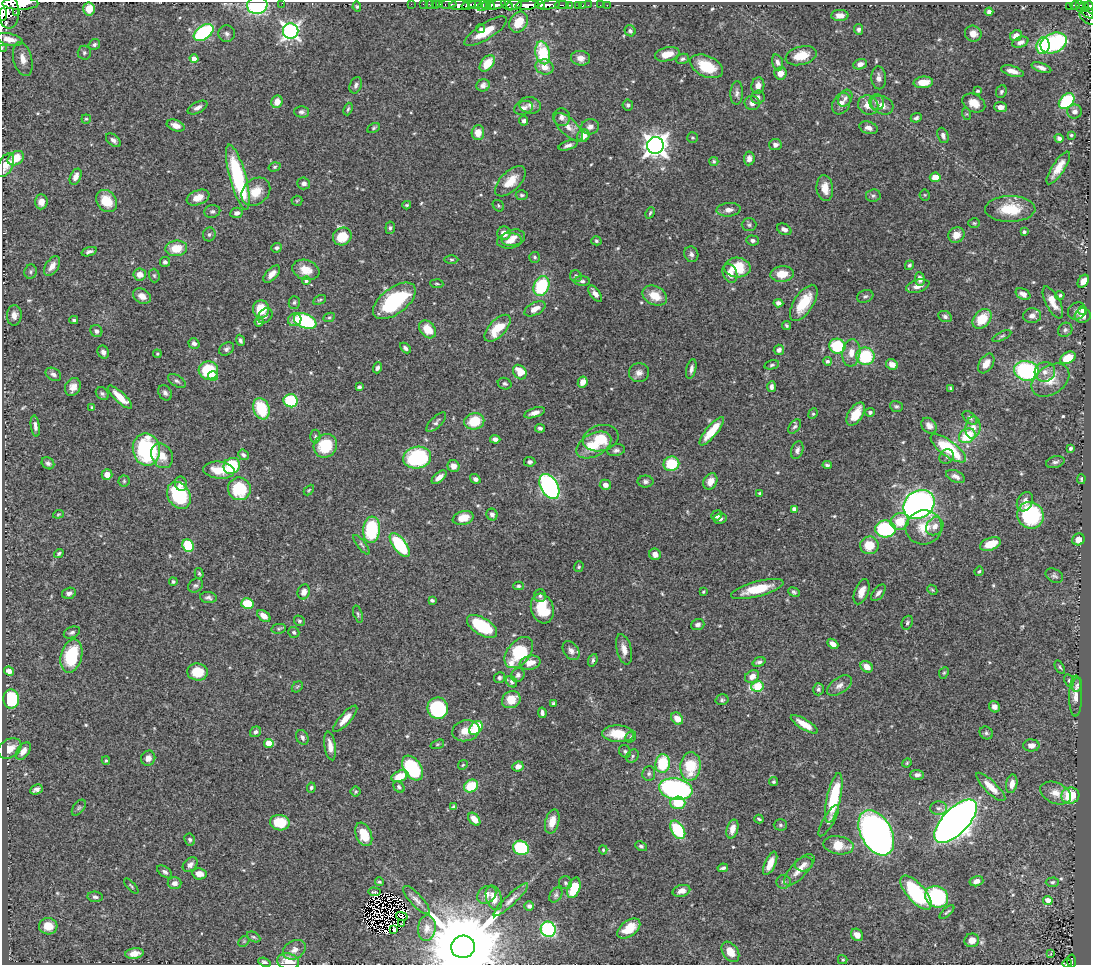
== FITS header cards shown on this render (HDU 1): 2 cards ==
NAXIS1  =                 1089
NAXIS2  =                  963

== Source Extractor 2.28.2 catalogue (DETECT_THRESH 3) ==
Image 1089 x 963 px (HDU 1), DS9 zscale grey, 1 PNG px = 1 image px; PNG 1093 x 967 px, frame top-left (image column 1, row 963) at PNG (2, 2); each listed source drawn as its Kron ellipse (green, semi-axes under 4 px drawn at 4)
Background 0.69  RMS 0.016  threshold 0.0469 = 3 sigma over >= 5 px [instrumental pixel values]
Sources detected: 562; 8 with non-positive FLUX_AUTO (blend fragments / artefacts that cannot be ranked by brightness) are neither listed nor drawn; of the other 554, the 500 brightest by FLUX_AUTO listed and drawn (54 fainter detections omitted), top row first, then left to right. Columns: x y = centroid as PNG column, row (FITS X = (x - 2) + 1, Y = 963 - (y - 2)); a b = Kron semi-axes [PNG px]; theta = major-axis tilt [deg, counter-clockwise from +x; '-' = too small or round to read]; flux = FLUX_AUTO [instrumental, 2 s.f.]
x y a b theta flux
20 3 18 6 0 2200
282 3 2 2 - 6.3
411 4 2 2 - 13
423 4 2 2 - 12
429 4 3 2 - 11
435 4 2 2 - 15
440 4 3 2 - 23
448 4 8 3 3 65
540 4 5 3 - 330
257 5 10 8 7 120
459 5 10 5 0 670
469 5 7 3 17 600
475 5 6 3 3 450
482 5 6 4 55 87
486 5 5 3 - 120
497 5 9 4 15 680
507 5 7 3 -39 390
514 5 8 5 11 450
527 5 11 4 6 2000
549 5 11 4 9 790
562 5 7 2 0 130
569 5 3 2 - 65
579 5 3 3 - 36
583 5 3 2 - 3.9
588 5 2 2 - 10
600 5 2 2 - 8
607 5 2 2 - 5.6
1080 5 3 3 - 62
491 6 4 3 - 120
1070 6 3 2 - 39
1075 6 5 3 - 140
1089 6 4 4 - 210
357 7 5 4 - 1.5
1083 7 6 2 36 72
6 8 20 12 -78 3300
89 9 6 6 - 15
989 12 4 4 - 3.4
17 13 3 2 - 150
1088 13 7 4 -35 130
3 15 6 3 86 650
840 15 8 5 2 7.3
1088 18 9 5 -39 250
518 22 11 8 61 37
481 29 4 3 - 2.2
859 29 5 4 - 2.8
291 31 7 7 - 360
486 31 24 8 32 29
630 31 6 5 - 2.8
204 32 11 6 35 120
227 34 8 8 - 3.8
973 34 8 7 - 8.3
1016 36 6 5 - 7.9
9 39 13 6 -13 9
1020 42 8 5 20 4.7
1054 43 14 9 23 110
94 44 6 5 - 2.5
1043 46 8 6 81 70
2 48 2 2 - 8.8
84 53 7 7 - 2.4
543 53 11 7 -76 40
667 54 12 7 14 14
801 56 16 9 14 20
580 58 9 7 -7 6.6
23 59 17 9 -76 13
194 59 4 4 - 12
682 59 6 5 - 2.5
777 62 8 5 -72 3.9
487 63 9 6 51 14
860 64 7 5 24 6.3
706 66 17 10 -25 31
544 67 9 7 -14 8
1041 68 10 4 -18 5.3
1012 71 11 5 -17 9
780 73 6 6 - 9.5
879 78 11 7 -86 5.8
923 82 10 6 5 16
356 85 8 5 68 3.4
483 85 7 6 - 3.5
758 86 8 6 79 8.5
978 91 4 3 - 1.6
1001 92 6 5 - 2.5
737 93 12 6 87 4.1
758 97 7 6 - 3.6
845 98 9 6 61 3.9
1067 101 9 6 45 79
277 102 6 5 - 10
877 102 8 7 - 4.7
752 103 7 7 - 5.7
974 103 12 8 -29 13
841 104 11 8 61 6.7
530 105 11 8 -11 5.8
628 105 5 5 - 2.5
868 105 10 9 - 12
882 105 12 9 -27 9.4
1001 107 6 5 - 6.7
198 108 11 5 27 4.7
523 108 9 6 18 5.8
348 109 6 3 70 1.5
301 112 7 5 -1 3
1075 112 7 7 - 4.8
967 114 6 4 -71 1.3
562 117 9 8 - 5
916 118 6 4 24 2.2
86 119 4 4 - 1.5
524 121 5 4 - 2.5
176 125 9 5 -19 7.9
568 127 18 8 -43 9.6
590 127 9 7 13 6.5
374 128 7 4 28 1.8
868 128 9 6 -17 6
478 133 7 6 - 12
943 135 8 5 -68 3.4
1071 135 4 4 - 1.4
583 136 7 6 - 12
692 138 5 5 - 1.7
1059 138 5 4 - 3.2
113 140 9 5 -39 3.6
568 145 10 4 17 4.2
655 145 8 8 - 930
775 145 6 5 - 4.3
16 158 9 6 35 19
749 158 7 5 83 4.8
714 161 4 4 - 1.5
5 165 13 7 60 13
274 167 6 4 17 1.7
1058 168 19 6 57 14
76 177 8 5 66 6.8
238 177 33 8 -75 110
935 177 5 4 - 14
510 181 19 9 44 18
304 183 6 6 - 4.4
825 188 13 8 -83 12
256 192 16 12 42 19
522 195 6 5 - 2.2
925 195 5 5 - 1.4
873 196 7 6 - 2.4
198 197 12 7 22 12
107 201 12 9 -53 24
297 201 5 5 - 1.3
41 202 7 6 - 7.3
407 205 4 3 - 1.4
498 206 6 5 - 1.7
1010 209 25 13 1 32
729 210 12 6 5 6
212 211 8 6 12 2.7
236 213 6 5 - 4.2
650 213 6 3 65 1.5
974 223 6 4 -2 1.5
749 225 7 6 - 2.2
390 228 6 4 83 2.2
784 229 7 5 -28 4.4
1024 232 4 3 - 2.1
504 233 7 6 - 9.2
209 234 7 6 - 2.5
956 235 8 7 - 10
342 236 9 8 - 28
513 238 12 8 14 8
752 240 6 5 - 3.3
509 241 12 7 5 7.5
596 241 5 4 - 2
176 248 11 8 6 21
277 248 5 5 - 2.6
89 252 8 4 18 3.1
691 254 8 7 - 3.6
535 257 5 5 - 2.2
451 259 7 3 -1 1.6
165 262 5 5 - 3.2
909 265 5 4 - 2
52 266 11 6 57 7.5
737 267 13 10 -3 37
306 270 14 9 -18 14
31 272 7 6 - 2.4
730 273 10 7 -68 9.8
140 274 6 6 - 9.5
272 274 10 5 47 7.8
782 274 11 7 5 17
154 276 7 5 -88 1.6
576 276 6 5 - 3
920 279 7 5 -82 5.9
306 281 4 4 - 2.3
582 281 8 4 -1 2.4
1083 281 7 5 54 7
437 284 6 3 -5 1.3
541 286 10 7 65 68
918 286 12 6 16 6.4
595 294 9 5 -54 5.5
1023 294 8 5 -27 6.1
1060 295 5 4 - 2
142 296 9 7 -30 8
655 296 13 9 -27 20
865 296 8 6 19 2.6
320 300 7 3 26 1.4
394 301 25 13 37 100
294 302 6 5 - 2
1053 302 17 7 -63 11
778 303 5 4 - 3.7
804 303 20 9 57 33
261 309 9 8 - 31
535 309 11 6 27 9.1
1083 310 5 4 - 4.1
1077 311 9 8 - 4.6
14 315 10 7 87 6.4
265 316 8 6 48 4.3
1032 316 9 7 5 5.1
1083 316 8 7 - 5
329 317 6 4 25 1.5
945 317 7 5 -25 3.1
982 319 11 8 48 26
74 320 4 3 - 1.6
295 320 7 6 - 9.1
305 321 12 7 -23 92
259 322 4 4 - 3.2
786 325 5 4 - 1.6
498 328 17 8 46 31
428 329 10 7 -50 19
1065 330 7 6 - 2.8
96 331 6 5 - 3.6
1002 336 10 4 26 1.8
240 340 6 3 -68 2.4
194 343 6 5 - 3.4
837 346 8 7 - 57
405 348 6 4 -44 3.2
226 349 8 6 32 3.1
779 350 5 5 - 3.6
103 352 7 5 -63 4.5
851 353 13 9 83 11
157 354 4 3 - 1.2
865 356 9 9 - 54
1068 358 8 5 29 21
827 361 4 4 - 3.1
986 363 11 6 56 8.9
892 364 6 5 - 5.9
772 365 7 4 13 1.8
377 368 6 4 72 2.8
691 369 10 4 77 4.2
208 370 9 9 - 53
1026 371 12 9 -12 140
520 372 8 6 -53 18
1045 372 10 9 - 7.9
639 373 10 9 - 6.3
53 374 8 6 -30 3.9
213 376 5 4 - 7.2
1050 380 21 14 35 20
177 381 10 5 -33 2.8
583 382 5 4 - 9.4
505 384 7 5 -22 2.2
73 387 9 7 63 7.7
359 387 4 3 - 2.2
771 387 5 4 - 3.8
951 388 4 3 - 1.5
165 393 8 6 -55 3.6
102 394 7 5 -45 2.4
120 397 16 5 -43 15
291 401 7 6 - 53
896 406 6 5 - 2.2
92 407 3 3 - 1.3
261 409 11 8 -70 45
870 412 5 4 - 2.3
535 413 11 4 18 5.9
813 414 5 4 - 1.4
856 414 13 7 57 20
970 418 9 5 -42 2.8
474 421 10 8 14 30
436 422 13 5 44 3.5
35 426 11 4 -82 4.2
929 426 9 7 -46 5.6
795 427 8 5 53 2.5
973 427 11 7 82 8.5
540 428 5 4 - 2.6
712 431 18 5 50 27
315 436 7 5 87 2
967 436 9 7 30 38
601 438 18 13 15 34
495 439 5 4 - 4.2
594 445 19 11 28 27
325 446 12 11 - 45
948 448 21 7 -36 57
1070 448 4 3 - 2.1
146 449 16 13 -78 130
616 450 9 6 11 3
797 450 9 6 72 4
243 455 5 5 - 2.5
162 456 13 10 -61 14
947 456 8 6 49 3.1
417 457 14 11 11 120
530 462 5 4 - 3.5
1055 462 9 5 16 3.2
48 463 7 5 -40 3.1
671 464 8 7 - 38
827 465 5 3 - 2.1
232 466 8 7 - 52
453 466 6 6 - 8.4
219 470 15 8 -5 21
107 474 5 5 - 8.3
955 476 10 5 -24 5.5
439 477 9 4 39 7.1
475 479 6 4 -34 3.9
1081 479 5 2 - 1.7
124 481 5 5 - 1.8
645 481 8 6 -1 3.2
710 481 9 6 62 10
181 484 7 6 - 4.6
605 485 6 5 - 5.5
549 486 13 8 -60 230
239 489 11 11 - 54
309 490 6 3 45 1.2
760 493 3 3 - 1.5
179 495 14 11 -58 85
1025 502 10 7 61 6.6
919 504 17 13 33 510
794 509 4 4 - 4.9
58 514 5 4 - 1.2
492 514 6 5 - 3.5
717 515 5 5 - 4.3
1030 515 13 13 - 96
463 518 10 6 13 17
720 519 6 5 - 3.7
900 521 9 8 - 21
935 526 10 8 49 8
924 527 18 17 - 22
885 529 10 8 1 100
371 530 13 8 84 75
1078 539 6 6 - 10
990 544 11 6 20 19
361 545 12 4 -52 2.6
400 545 14 6 -53 73
869 545 9 9 - 23
188 546 6 5 - 46
59 553 5 3 - 1.8
655 554 6 5 - 6.8
579 567 5 4 - 1.5
979 571 5 3 - 1.4
199 573 5 4 - 1.6
1054 576 9 6 -28 2.9
173 582 4 4 - 2
195 585 8 6 39 2.6
519 586 5 4 - 1.8
757 589 27 7 15 32
932 590 5 4 - 1.4
304 592 7 6 - 6.9
703 592 3 3 - 1.5
794 592 6 4 -22 2
862 592 13 7 69 9.9
69 593 7 5 16 4.3
878 593 9 5 52 4
540 596 6 6 - 2.5
208 597 8 5 -7 2.9
432 600 4 3 - 3
247 604 6 5 - 35
542 609 15 11 -74 32
358 614 9 4 -72 2
264 616 7 5 -39 8.1
299 621 6 5 - 2.1
907 623 7 5 69 2.3
698 625 7 5 19 4.2
482 626 17 8 -31 61
279 629 7 4 11 1.9
72 632 8 5 23 3.1
294 632 6 5 - 2
833 644 6 4 -41 6.6
624 649 15 7 -75 8.8
571 651 10 7 -55 5
519 653 18 11 51 70
71 656 17 10 76 62
593 660 6 4 70 2.2
759 662 7 4 19 3.2
530 663 10 7 12 11
867 667 7 5 -39 11
1060 667 7 4 -59 1.6
9 671 5 4 - 6.1
197 672 10 8 -5 25
944 673 6 4 67 1.5
518 675 7 6 - 3.2
752 676 7 6 - 9
500 678 5 5 - 2.6
1069 680 6 4 -65 1.8
512 682 6 5 - 2.5
1077 685 7 5 79 2.2
757 686 6 5 - 60
839 686 14 7 34 6.8
297 687 6 4 44 1.7
818 689 6 5 - 2.6
1076 696 20 6 89 8.6
11 699 9 8 - 72
511 700 9 8 - 18
722 700 6 5 - 2
554 703 3 3 - 2.1
994 707 6 5 - 6
438 708 10 10 - 91
542 713 5 3 - 3
345 719 17 5 48 11
677 719 7 5 -49 10
804 724 16 5 -31 14
476 728 8 5 48 50
466 731 14 10 11 13
256 732 6 5 - 3.5
986 733 7 6 - 2.4
618 734 16 8 -4 26
302 737 8 6 -63 3.1
631 737 6 5 - 1.9
269 743 4 4 - 25
437 744 7 4 19 1.6
1031 745 8 6 0 6.5
330 746 14 5 -81 9.3
10 748 12 9 32 12
23 751 10 6 54 7.4
625 751 7 5 -58 2.2
633 756 7 5 53 2.2
148 758 8 7 - 6.3
106 760 4 3 - 1.4
907 763 5 4 - 1.3
663 764 9 7 82 50
463 765 5 4 - 1.4
518 766 6 4 25 6.9
690 766 14 10 85 39
412 768 14 8 -56 75
649 773 7 6 - 2.9
917 775 7 5 -1 4
400 776 9 5 22 21
773 782 4 4 - 1.9
1012 784 9 5 79 8.8
471 786 7 6 - 30
399 787 6 5 - 2.5
991 787 19 6 -44 16
311 788 5 4 - 2.2
36 789 6 4 22 4.1
676 789 17 10 -10 230
356 792 5 5 - 1.6
1056 793 16 10 -23 11
1070 796 9 8 - 32
834 798 25 7 78 63
678 803 7 6 - 29
454 807 4 4 - 3
79 808 9 5 52 2.3
939 808 8 7 - 3.2
474 819 7 5 -50 9.8
759 819 4 2 - 1.5
829 821 18 5 60 4.6
956 821 27 13 46 1400
552 822 12 7 75 12
280 823 10 7 -10 34
780 825 6 5 - 1.9
732 829 10 5 74 8.6
678 830 10 6 -58 63
876 833 24 15 -61 570
364 834 12 7 -67 28
190 840 6 5 - 2.2
839 845 15 9 -9 24
641 846 6 4 -28 2.5
521 848 8 7 - 79
603 850 4 4 - 1.3
770 863 12 5 66 14
804 864 9 7 22 4.2
190 865 8 6 43 4.5
723 868 5 3 - 2.4
799 870 20 8 47 12
165 872 8 5 -36 2.8
199 874 7 5 -10 9.8
976 881 7 5 16 7
379 882 4 4 - 1.8
783 882 7 7 - 2.7
1052 882 6 4 2 2.1
175 883 7 6 - 4.8
565 883 6 6 - 2.6
131 886 9 3 -46 1.4
574 888 11 6 70 35
681 891 9 5 15 6.2
374 892 6 3 -3 1.6
916 893 21 9 -49 94
487 895 10 8 37 6.6
556 895 8 5 54 2.7
95 897 8 5 -8 2.6
937 897 12 10 -33 100
494 898 13 7 -72 13
416 900 18 6 -47 6
511 900 23 5 43 7.3
1048 900 5 4 - 11
529 906 4 4 - 3.1
947 912 9 3 41 1.9
402 916 6 3 -14 1.4
402 923 3 2 - 2
48 926 9 8 - 16
427 928 13 9 84 7.5
629 928 13 8 37 24
548 929 8 7 - 120
394 930 4 3 - 2.5
857 935 7 5 -52 8.4
253 937 7 4 -26 2.1
972 940 7 6 - 11
244 941 6 4 45 1.8
463 947 12 11 - 21000
294 950 12 9 30 7.7
730 952 11 7 -56 14
134 953 9 5 7 8.1
1051 954 3 2 - 2.9
843 960 4 4 - 1.3
288 961 11 8 -12 19
1071 961 7 3 -86 79
264 962 6 4 -20 2.7
1067 963 5 3 - 34
At the frame edge (FLAGS 8, measured only in part): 13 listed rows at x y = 20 3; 282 3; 257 5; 1089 6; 6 8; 3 15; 1088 18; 2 48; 463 947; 288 961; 1071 961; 264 962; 1067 963
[54 fainter detections neither listed nor drawn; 8 non-positive-flux detections neither listed nor drawn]